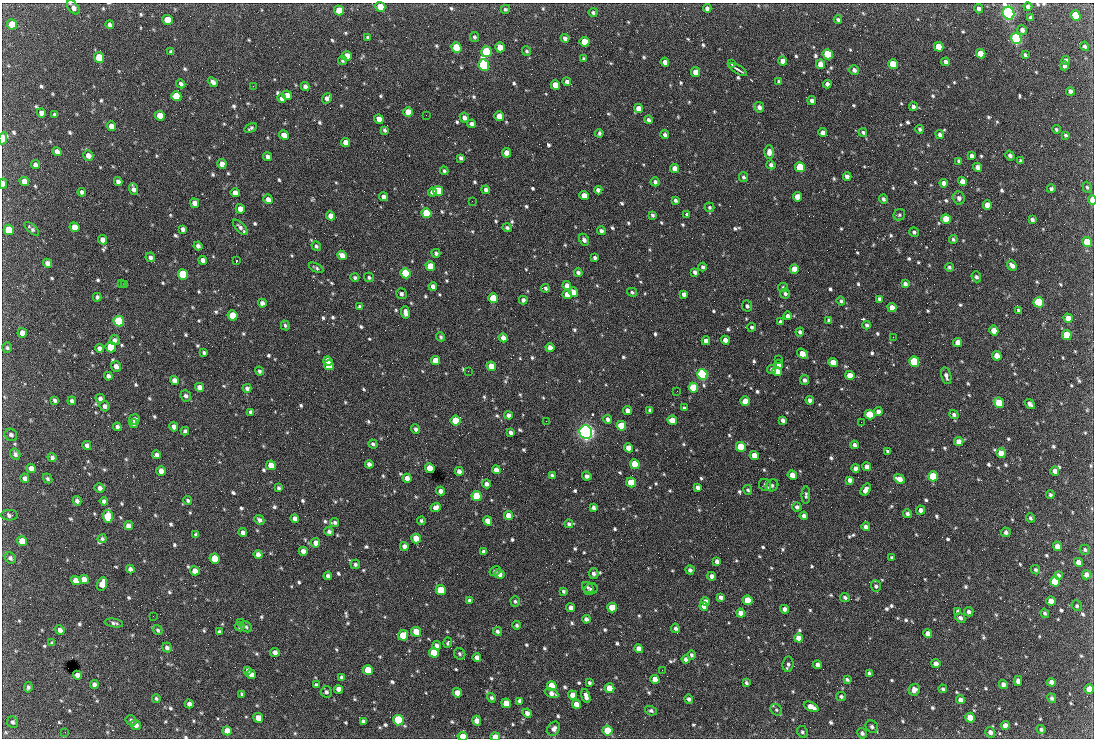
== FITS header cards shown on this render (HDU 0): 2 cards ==
NAXIS1  =                 1092 /fastest changing axis
NAXIS2  =                  736 /next to fastest changing axis

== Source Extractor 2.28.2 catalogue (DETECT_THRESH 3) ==
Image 1092 x 736 px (HDU 0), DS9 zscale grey, 1 PNG px = 1 image px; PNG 1096 x 740 px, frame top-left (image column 1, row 736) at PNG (2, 3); each listed source drawn as its Kron ellipse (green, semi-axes under 4 px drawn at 4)
Background 1880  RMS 40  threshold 120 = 3 sigma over >= 5 px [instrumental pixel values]
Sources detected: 899; of the 899, the 500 brightest by FLUX_AUTO listed and drawn (399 fainter detections omitted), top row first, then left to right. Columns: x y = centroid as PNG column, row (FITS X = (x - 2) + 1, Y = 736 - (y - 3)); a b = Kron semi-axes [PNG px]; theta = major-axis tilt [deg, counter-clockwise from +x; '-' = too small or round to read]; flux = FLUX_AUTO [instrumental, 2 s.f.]
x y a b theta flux
73 7 8 5 -50 1.3e+04
380 7 5 4 - 5.2e+04
1028 7 4 4 - 8.8e+03
707 8 4 4 - 1.1e+04
505 9 4 4 - 5.6e+03
979 9 4 4 - 1.3e+04
339 10 5 4 - 5.5e+04
593 13 4 4 - 5.0e+03
1008 13 6 5 - 1.0e+06
1076 15 5 4 - 1.5e+05
1030 17 4 3 - 4.9e+03
167 20 5 5 - 4.7e+04
838 20 4 3 - 5.8e+03
12 24 5 5 - 7.4e+04
110 25 4 4 - 1.0e+04
1022 30 5 4 - 1.0e+04
368 37 4 3 - 5.2e+03
474 37 5 4 - 5.5e+03
565 38 4 4 - 9.7e+03
1016 38 5 5 - 7.2e+05
584 42 5 5 - 5.8e+04
1085 46 5 4 - 6.4e+03
456 47 5 5 - 1.6e+05
500 47 5 4 - 3.8e+04
939 47 5 4 - 5.6e+04
527 51 5 4 - 5.3e+03
171 52 4 4 - 6.6e+03
486 52 5 5 - 2.7e+05
828 54 5 5 - 2.0e+05
981 54 5 4 - 5.7e+04
1025 55 3 3 - 5.6e+03
347 56 5 5 - 4.5e+04
99 57 5 5 - 7.8e+04
584 59 4 3 - 4.9e+03
342 60 4 4 - 5.1e+03
1066 60 4 4 - 1.1e+04
783 61 4 4 - 2.0e+04
665 62 4 4 - 1.6e+04
946 62 4 4 - 1.0e+04
731 64 3 3 - 4.8e+03
820 64 5 4 - 2.6e+04
893 64 5 4 - 9.0e+04
484 65 6 5 - 5.5e+05
1064 66 4 4 - 8.9e+03
738 69 10 2 -31 8.2e+03
854 70 5 4 - 9.9e+03
696 72 5 4 - 3.1e+04
567 81 4 4 - 8.7e+03
213 82 6 4 -41 1.1e+04
779 82 4 3 - 4.7e+03
181 84 5 4 - 8.1e+03
827 84 4 4 - 1.0e+04
555 85 5 4 - 4.1e+04
253 86 2 2 - 2.0e+04
305 86 4 4 - 1.1e+04
1070 91 4 4 - 1.2e+04
287 95 5 4 - 2.0e+04
176 96 5 5 - 6.2e+04
282 98 5 4 - 1.3e+04
327 98 5 4 - 1.3e+04
812 101 4 4 - 9.3e+03
759 107 5 5 - 1.1e+04
913 107 4 4 - 8.9e+03
639 108 5 4 - 3.0e+04
408 112 5 4 - 5.0e+04
41 113 5 4 - 1.5e+04
55 115 4 3 - 5.8e+03
426 115 2 2 - 6.1e+03
160 116 5 4 - 3.9e+04
499 116 5 4 - 3.3e+04
464 118 5 4 - 1.2e+04
379 119 5 4 - 2.6e+04
648 120 4 4 - 6.5e+03
472 124 4 4 - 1.2e+04
111 126 5 4 - 2.2e+04
251 128 6 3 32 5.7e+03
920 129 4 4 - 6.2e+03
1056 129 4 3 - 4.8e+03
385 130 4 3 - 5.0e+03
863 132 4 4 - 5.0e+03
599 133 4 3 - 4.9e+03
823 133 4 4 - 1.5e+04
940 134 4 4 - 8.4e+03
284 135 5 4 - 2.7e+04
665 135 4 4 - 7.3e+03
1065 135 4 3 - 4.7e+03
3 138 6 4 80 3.7e+04
346 142 4 4 - 2.3e+04
57 151 5 4 - 1.5e+04
769 152 7 5 88 1.6e+04
507 153 5 4 - 2.8e+04
88 155 5 5 - 1.7e+04
1010 155 5 4 - 8.3e+03
972 156 4 4 - 9.7e+03
268 157 4 4 - 1.2e+04
461 158 4 3 - 6.2e+03
959 161 4 3 - 6.4e+03
1021 161 4 4 - 7.4e+03
222 164 5 4 - 2.1e+04
35 165 5 4 - 1.2e+04
771 165 4 4 - 7.9e+03
800 167 5 4 - 1.5e+05
977 167 4 4 - 1.3e+04
675 168 4 4 - 1.8e+04
444 171 4 4 - 5.3e+03
847 176 4 4 - 1.3e+04
743 177 5 4 - 6.0e+03
24 181 5 4 - 1.9e+04
118 181 4 4 - 1.2e+04
962 181 4 4 - 2.4e+04
655 182 4 4 - 7.5e+03
944 183 4 4 - 1.1e+04
3 184 5 3 - 1.4e+04
1087 187 6 4 -71 4.8e+03
134 189 6 4 -67 1.3e+04
1051 189 4 4 - 6.7e+03
486 190 4 4 - 1.1e+04
598 190 4 4 - 1.0e+04
438 191 5 5 - 1.5e+05
82 192 4 3 - 7.6e+03
432 192 4 3 - 1.2e+04
235 193 5 4 - 1.8e+04
584 196 5 4 - 3.3e+04
384 197 5 4 - 1.2e+04
798 197 5 4 - 3.2e+04
959 198 6 6 - 1.1e+04
268 199 5 4 - 1.8e+04
883 199 4 3 - 6.9e+03
676 200 4 3 - 5.9e+03
1092 200 5 3 - 5.2e+04
472 201 2 2 - 7.6e+03
195 203 5 4 - 1.7e+04
987 205 5 4 - 2.6e+04
710 207 5 4 - 5.0e+03
240 209 5 4 - 2.2e+04
426 213 5 5 - 1.4e+05
687 214 4 3 - 5.1e+03
652 215 4 3 - 5.4e+03
899 215 6 5 - 4.9e+03
330 216 5 4 - 2.4e+04
946 219 5 4 - 5.5e+04
1032 219 4 3 - 7.9e+03
74 227 5 4 - 3.3e+04
240 227 10 4 -46 1.0e+04
507 228 5 4 - 5.6e+03
32 229 9 3 -42 6.5e+03
183 229 4 4 - 8.7e+03
9 230 5 5 - 9.9e+04
601 231 4 4 - 8.1e+03
914 232 5 4 - 6.2e+03
953 239 4 4 - 5.4e+03
103 240 5 4 - 1.9e+04
584 240 6 4 -63 8.5e+03
1087 242 5 4 - 7.7e+04
198 246 4 4 - 9.0e+03
316 246 5 4 - 5.4e+03
436 253 4 4 - 6.8e+03
342 255 5 4 - 2.1e+04
150 257 5 4 - 9.6e+03
595 258 3 3 - 6.1e+03
203 260 4 4 - 1.2e+04
236 261 3 2 - 1.1e+05
47 263 5 4 - 1.6e+04
1012 265 6 4 -49 1.4e+04
430 266 5 4 - 5.4e+04
703 267 4 3 - 6.5e+03
949 267 4 4 - 4.9e+03
316 268 8 3 -28 5.4e+03
794 269 5 4 - 4.1e+04
695 272 4 4 - 8.2e+03
406 273 5 5 - 2.5e+05
578 273 4 3 - 8.6e+03
183 274 5 5 - 2.0e+05
355 277 4 4 - 5.8e+03
369 277 5 4 - 4.9e+03
976 277 5 4 - 6.6e+03
121 283 2 2 - 8.9e+03
905 284 4 4 - 9.9e+03
125 285 4 3 - 5.5e+03
433 286 4 4 - 1.2e+04
567 286 4 4 - 1.6e+04
545 288 4 3 - 5.9e+03
783 288 5 4 - 6.0e+03
573 292 5 4 - 2.7e+04
632 292 5 4 - 4.9e+03
401 294 5 5 - 7.6e+03
567 294 4 4 - 2.5e+04
684 294 4 4 - 9.3e+03
785 294 5 5 - 6.5e+03
97 297 4 4 - 7.6e+03
493 298 5 4 - 8.2e+04
880 299 4 4 - 1.0e+04
523 300 4 4 - 8.8e+03
841 301 4 4 - 5.2e+03
1039 302 5 5 - 2.5e+05
262 303 4 4 - 1.2e+04
747 306 6 5 - 6.6e+03
360 307 4 4 - 8.9e+03
892 308 5 4 - 2.6e+04
1019 310 4 3 - 5.3e+03
405 313 6 4 -87 1.2e+04
233 315 5 5 - 8.8e+04
788 316 4 4 - 1.1e+04
1068 318 5 4 - 4.2e+04
829 320 4 4 - 6.3e+03
119 321 5 5 - 3.0e+05
780 322 4 3 - 7.5e+03
285 325 5 4 - 5.1e+03
867 325 4 3 - 6.5e+03
752 327 4 4 - 5.3e+03
994 331 5 4 - 3.3e+04
800 332 4 4 - 6.2e+03
22 333 5 4 - 2.6e+04
1067 335 5 5 - 9.1e+04
441 337 5 4 - 4.8e+03
893 337 2 2 - 1.5e+04
503 338 4 4 - 1.7e+04
115 340 5 4 - 8.6e+03
725 340 4 4 - 1.5e+04
706 341 4 4 - 1.5e+04
958 342 4 4 - 2.3e+04
111 347 5 5 - 1.1e+05
7 348 5 4 - 5.2e+03
99 348 4 4 - 1.0e+04
550 348 4 4 - 1.9e+04
204 352 4 3 - 5.5e+03
802 354 6 4 -39 3.5e+04
997 356 5 4 - 3.5e+04
778 359 2 2 - 1.2e+04
328 361 5 4 - 6.7e+04
435 361 5 4 - 3.8e+04
833 362 5 4 - 2.4e+04
914 362 5 5 - 2.6e+05
329 365 5 4 - 7.6e+04
779 365 4 4 - 1.4e+04
116 366 5 5 - 1.5e+04
491 366 5 4 - 4.5e+04
772 370 5 4 - 6.8e+03
259 371 5 4 - 6.5e+03
468 371 2 2 - 6.0e+03
777 372 5 4 - 2.5e+04
702 374 5 5 - 6.2e+05
850 375 5 4 - 3.3e+04
108 376 4 4 - 9.2e+03
946 376 9 5 -76 1.1e+04
804 380 5 4 - 8.2e+03
174 381 5 4 - 1.6e+04
200 387 5 4 - 2.0e+04
247 388 4 4 - 8.0e+03
693 388 5 4 - 1.6e+05
677 391 2 2 - 5.6e+03
186 396 6 5 - 8.1e+03
100 398 5 4 - 8.9e+03
55 400 4 3 - 6.1e+03
810 400 4 3 - 1.1e+04
72 401 4 4 - 7.7e+03
745 401 5 4 - 3.7e+04
999 403 5 5 - 9.6e+04
1030 404 6 4 -39 1.1e+04
105 406 5 5 - 8.9e+03
684 408 4 3 - 5.1e+03
650 410 4 4 - 7.5e+03
628 411 4 4 - 2.3e+04
878 411 4 4 - 1.2e+04
251 412 4 3 - 6.7e+03
954 414 5 4 - 6.6e+03
508 415 4 4 - 9.7e+03
870 415 5 4 - 9.2e+04
134 419 5 5 - 1.3e+04
608 419 4 4 - 9.1e+03
672 420 5 4 - 3.3e+04
783 420 4 4 - 9.3e+03
456 421 5 5 - 1.3e+05
546 421 2 2 - 6.3e+03
861 422 2 2 - 6.9e+03
134 424 4 4 - 6.1e+03
621 426 5 4 - 1.1e+05
117 427 4 4 - 9.3e+03
174 427 5 4 - 1.2e+04
416 429 5 4 - 7.8e+03
185 431 4 4 - 7.4e+03
511 432 4 3 - 8.3e+03
586 432 7 6 - 1.4e+06
11 435 6 5 - 8.0e+03
959 442 5 4 - 2.0e+04
373 444 5 4 - 6.0e+03
87 445 5 4 - 9.7e+03
855 445 4 4 - 9.3e+03
741 447 5 4 - 1.5e+05
629 448 4 4 - 2.8e+04
888 451 4 3 - 6.1e+03
1001 453 5 4 - 4.3e+04
15 454 5 5 - 7.9e+03
156 455 4 4 - 1.0e+04
754 455 4 4 - 3.6e+04
52 457 4 4 - 7.7e+03
369 464 4 4 - 1.1e+04
635 464 5 4 - 1.2e+05
271 465 5 4 - 4.2e+04
867 467 4 4 - 1.6e+04
31 468 5 4 - 2.0e+04
430 468 5 4 - 5.8e+04
856 468 4 4 - 1.3e+04
496 470 4 4 - 1.9e+04
161 471 5 4 - 2.5e+04
459 471 4 4 - 1.3e+04
1055 471 4 4 - 1.4e+04
552 475 4 3 - 4.8e+03
792 475 5 4 - 3.0e+04
587 476 4 4 - 1.1e+04
933 476 5 4 - 1.5e+05
25 478 4 4 - 1.1e+04
407 478 4 4 - 1.9e+04
47 479 5 4 - 5.3e+03
899 479 5 4 - 2.4e+04
850 480 4 4 - 1.3e+04
631 482 5 4 - 9.1e+04
486 484 4 4 - 1.0e+04
765 485 6 5 - 8.1e+03
772 485 6 5 - 7.2e+03
698 487 4 4 - 1.1e+04
100 488 5 4 - 1.0e+04
279 488 4 3 - 5.1e+03
748 490 5 3 - 4.9e+03
866 490 6 4 56 1.6e+04
441 491 4 4 - 1.3e+04
806 495 9 4 89 5.9e+03
1050 495 4 4 - 5.4e+03
477 496 5 5 - 1.8e+05
188 500 4 4 - 5.6e+03
77 501 5 4 - 1.0e+04
104 501 4 4 - 8.9e+03
436 507 5 4 - 1.7e+04
593 507 4 4 - 7.8e+03
797 507 4 4 - 8.3e+03
921 510 4 4 - 9.7e+03
907 514 4 4 - 7.5e+03
9 515 8 5 -3 8.9e+03
508 515 4 4 - 3.0e+04
108 516 6 5 - 1.6e+05
804 516 4 4 - 1.0e+04
1030 518 5 4 - 5.0e+03
295 519 4 4 - 1.3e+04
259 520 5 4 - 8.5e+03
421 521 4 3 - 4.8e+03
488 521 5 4 - 3.1e+04
335 522 4 4 - 5.7e+03
569 524 4 4 - 6.2e+03
128 526 5 4 - 1.5e+04
866 527 4 4 - 1.3e+04
329 531 5 4 - 8.0e+03
1006 532 5 4 - 7.8e+03
243 533 4 4 - 1.2e+04
196 535 4 4 - 6.7e+03
102 539 4 4 - 5.7e+03
416 539 5 4 - 4.7e+04
22 541 5 5 - 4.3e+04
316 543 5 4 - 2.0e+04
404 546 4 4 - 1.2e+04
1057 546 5 4 - 1.8e+04
1085 550 5 5 - 6.0e+03
303 551 4 4 - 1.6e+04
484 552 4 4 - 9.1e+03
258 555 5 4 - 1.7e+04
10 558 6 5 - 7.5e+03
892 558 4 3 - 6.1e+03
215 559 5 5 - 8.4e+04
717 561 4 4 - 9.2e+03
1078 562 4 4 - 2.2e+04
355 564 5 5 - 6.3e+03
130 569 4 4 - 9.7e+03
690 570 4 4 - 8.0e+03
1035 570 5 4 - 5.4e+03
195 571 5 4 - 2.3e+04
495 571 6 4 34 5.4e+03
594 573 5 5 - 9.1e+03
499 574 5 4 - 1.2e+04
1058 575 4 4 - 1.1e+04
1086 575 4 4 - 1.8e+04
328 576 4 4 - 9.5e+03
712 576 4 4 - 1.3e+04
84 579 5 4 - 2.4e+04
76 581 5 4 - 2.7e+04
1055 581 5 5 - 1.2e+05
102 584 7 5 68 2.9e+04
876 586 6 5 - 5.6e+03
588 587 6 5 - 5.2e+03
591 589 7 5 23 7.1e+03
441 590 5 5 - 1.2e+05
563 591 3 3 - 4.9e+03
721 597 4 4 - 9.1e+03
845 597 5 4 - 6.6e+03
469 600 4 3 - 6.1e+03
748 600 5 4 - 6.3e+04
515 601 5 4 - 5.1e+03
1051 601 5 4 - 2.5e+04
705 602 4 4 - 1.7e+04
704 606 4 4 - 2.1e+04
1077 606 5 5 - 4.9e+03
571 608 4 4 - 1.3e+04
612 608 5 4 - 7.6e+04
785 609 4 4 - 1.1e+04
958 611 4 3 - 6.7e+03
969 612 4 4 - 8.4e+03
741 613 4 4 - 2.3e+04
1045 613 5 4 - 5.2e+03
153 616 2 2 - 1.0e+04
960 618 5 4 - 7.7e+03
586 619 4 4 - 8.8e+03
240 622 2 2 - 5.2e+03
114 623 9 4 -10 6.9e+03
517 625 4 3 - 5.9e+03
240 627 5 4 - 6.6e+03
246 627 6 5 - 5.6e+03
675 628 5 4 - 6.9e+03
60 630 5 4 - 1.3e+04
158 630 5 4 - 4.7e+03
497 631 4 4 - 7.1e+03
219 632 4 4 - 8.2e+03
416 632 5 4 - 5.9e+04
928 634 4 4 - 1.9e+04
403 635 5 5 - 5.4e+04
798 638 4 4 - 1.9e+04
52 643 4 3 - 5.1e+03
448 643 5 3 - 5.3e+03
437 645 4 4 - 9.7e+03
167 648 5 4 - 8.8e+03
639 649 4 4 - 1.9e+04
275 652 5 4 - 1.1e+04
434 653 5 5 - 9.7e+04
460 654 6 5 - 5.8e+03
691 655 4 4 - 5.3e+03
477 657 4 4 - 1.2e+04
686 659 4 4 - 1.1e+04
936 663 4 4 - 1.3e+04
788 664 8 5 85 7.9e+03
818 665 4 4 - 1.1e+04
247 670 4 3 - 5.6e+03
368 670 5 5 - 8.5e+04
662 670 2 2 - 6.2e+03
869 673 4 3 - 6.8e+03
251 674 5 4 - 2.0e+04
77 675 5 4 - 1.6e+04
342 677 4 4 - 8.1e+03
655 679 5 4 - 2.4e+04
847 680 4 3 - 6.4e+03
1018 681 5 4 - 1.1e+04
1051 682 4 4 - 1.4e+04
589 683 4 3 - 5.4e+03
746 683 4 3 - 4.7e+03
94 684 4 4 - 9.9e+03
1003 684 5 4 - 1.0e+04
316 685 4 4 - 5.7e+03
552 686 5 5 - 1.1e+05
28 687 5 3 - 6.0e+03
609 688 5 4 - 5.8e+04
339 689 5 4 - 1.8e+04
943 689 4 3 - 5.1e+03
1089 689 5 4 - 2.9e+04
914 690 6 5 - 1.3e+04
326 692 5 5 - 7.9e+03
457 693 5 4 - 3.0e+04
551 693 7 4 -23 1.3e+04
242 694 4 3 - 6.1e+03
572 695 5 4 - 2.0e+04
586 696 7 4 -75 1.5e+04
841 697 5 4 - 5.7e+03
156 698 4 4 - 5.1e+03
491 698 5 4 - 6.1e+03
1052 698 5 4 - 7.5e+03
689 699 5 4 - 7.3e+03
960 700 4 4 - 1.2e+04
519 701 4 3 - 5.5e+03
506 703 5 4 - 4.3e+04
189 704 4 4 - 1.3e+04
576 704 5 4 - 2.1e+04
811 707 8 4 -24 2.2e+04
776 710 6 5 - 5.5e+03
651 711 6 4 -15 6.1e+03
527 713 5 4 - 1.3e+04
258 718 5 4 - 3.9e+04
970 718 5 4 - 7.5e+04
131 720 6 4 -34 6.9e+03
398 720 5 5 - 3.1e+05
363 721 4 4 - 7.2e+03
477 721 5 4 - 2.1e+04
13 722 6 5 - 7.9e+03
136 725 5 4 - 1.4e+04
1005 725 4 4 - 1.6e+04
872 727 7 5 -49 7.7e+03
554 729 7 6 - 1.3e+04
1041 729 5 4 - 5.2e+03
607 730 5 5 - 8.7e+04
227 731 5 4 - 2.8e+04
65 732 2 2 - 1.0e+04
802 732 6 5 - 6.0e+03
990 732 5 5 - 1.1e+04
862 733 5 5 - 7.5e+03
463 736 5 4 - 4.6e+04
495 737 5 4 - 3.6e+04
At the frame edge (FLAGS 8, measured only in part): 7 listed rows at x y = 73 7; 1008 13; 3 138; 3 184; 1092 200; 463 736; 495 737
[399 fainter detections neither listed nor drawn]